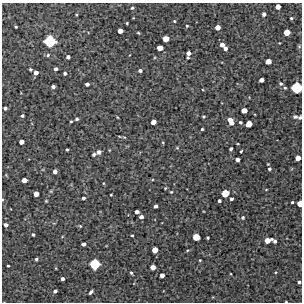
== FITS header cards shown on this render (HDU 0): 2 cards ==
NAXIS1  =                  300 / Width of image
NAXIS2  =                  300 / Height of image

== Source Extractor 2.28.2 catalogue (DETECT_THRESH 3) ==
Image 300 x 300 px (HDU 0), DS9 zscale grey, 1 PNG px = 1 image px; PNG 304 x 304 px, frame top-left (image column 1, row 300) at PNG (2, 3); no overlay
Background 4880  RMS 270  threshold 806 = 3 sigma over >= 5 px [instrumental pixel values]
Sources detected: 100; all 100 listed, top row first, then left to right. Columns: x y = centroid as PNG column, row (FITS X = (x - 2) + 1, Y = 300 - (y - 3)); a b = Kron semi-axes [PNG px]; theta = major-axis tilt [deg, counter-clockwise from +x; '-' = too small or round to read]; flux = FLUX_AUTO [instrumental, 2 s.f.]
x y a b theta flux
278 7 4 4 - 100000
132 8 4 4 - 26000
264 14 4 3 - 51000
76 15 3 2 - 16000
291 18 3 3 - 22000
174 21 3 3 - 19000
127 23 3 2 - 16000
187 26 3 3 - 18000
16 27 3 2 - 17000
218 27 4 4 - 110000
120 31 4 4 - 100000
287 32 5 5 - 170000
138 33 3 3 - 17000
166 39 5 4 - 160000
50 41 8 8 - 620000
222 45 4 4 - 85000
299 46 5 3 - 17000
160 48 5 4 - 140000
225 48 4 4 - 58000
188 53 4 4 - 73000
48 55 5 4 - 27000
68 57 4 4 - 50000
188 58 3 2 - 21000
268 61 5 4 - 130000
30 69 3 3 - 25000
56 69 4 3 - 45000
140 70 4 3 - 42000
36 73 4 4 - 73000
65 73 3 3 - 37000
261 80 4 4 - 80000
281 83 5 5 - 32000
87 84 4 3 - 53000
53 87 4 3 - 45000
285 88 4 3 - 20000
296 88 7 7 - 530000
5 108 4 3 - 42000
244 110 5 4 - 130000
22 116 3 3 - 27000
117 117 3 2 - 12000
204 117 3 3 - 20000
295 117 6 5 - 36000
300 117 4 3 - 28000
77 119 3 3 - 33000
71 121 3 2 - 16000
231 121 7 4 -65 160000
153 122 4 4 - 110000
240 122 3 3 - 26000
248 124 5 5 - 190000
202 129 3 3 - 21000
124 137 5 3 - 14000
21 142 4 4 - 87000
67 149 3 2 - 20000
231 149 4 3 - 33000
241 151 3 2 - 24000
99 152 5 5 - 53000
94 154 4 3 - 35000
298 158 4 4 - 120000
238 160 4 4 - 72000
269 169 5 4 - 29000
55 171 4 4 - 70000
24 180 4 4 - 110000
165 188 4 3 - 15000
266 190 4 2 - 11000
171 192 4 3 - 16000
225 193 6 5 - 260000
36 194 4 4 - 110000
111 195 3 2 - 14000
83 198 3 3 - 38000
2 199 4 2 - 14000
231 199 3 3 - 35000
219 201 3 3 - 38000
292 202 3 3 - 21000
300 204 5 4 - 150000
156 206 3 3 - 44000
137 212 4 3 - 57000
141 217 4 4 - 63000
243 217 5 5 - 30000
6 225 4 4 - 56000
80 226 4 4 - 16000
33 235 3 3 - 25000
132 235 3 2 - 18000
196 237 5 5 - 220000
208 238 3 3 - 22000
268 240 7 4 19 150000
275 241 4 3 - 44000
83 244 4 3 - 52000
155 250 5 5 - 150000
187 250 4 3 - 17000
36 259 3 3 - 28000
200 260 3 3 - 15000
95 264 7 7 - 490000
8 266 3 2 - 18000
153 267 4 4 - 110000
131 273 4 3 - 25000
162 275 4 4 - 85000
62 279 3 3 - 45000
299 282 3 3 - 36000
55 291 4 3 - 42000
91 292 5 3 - 39000
286 302 3 2 - 15000
At the frame edge (FLAGS 8, measured only in part): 7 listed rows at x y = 296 88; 300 117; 298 158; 2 199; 300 204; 299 282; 286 302